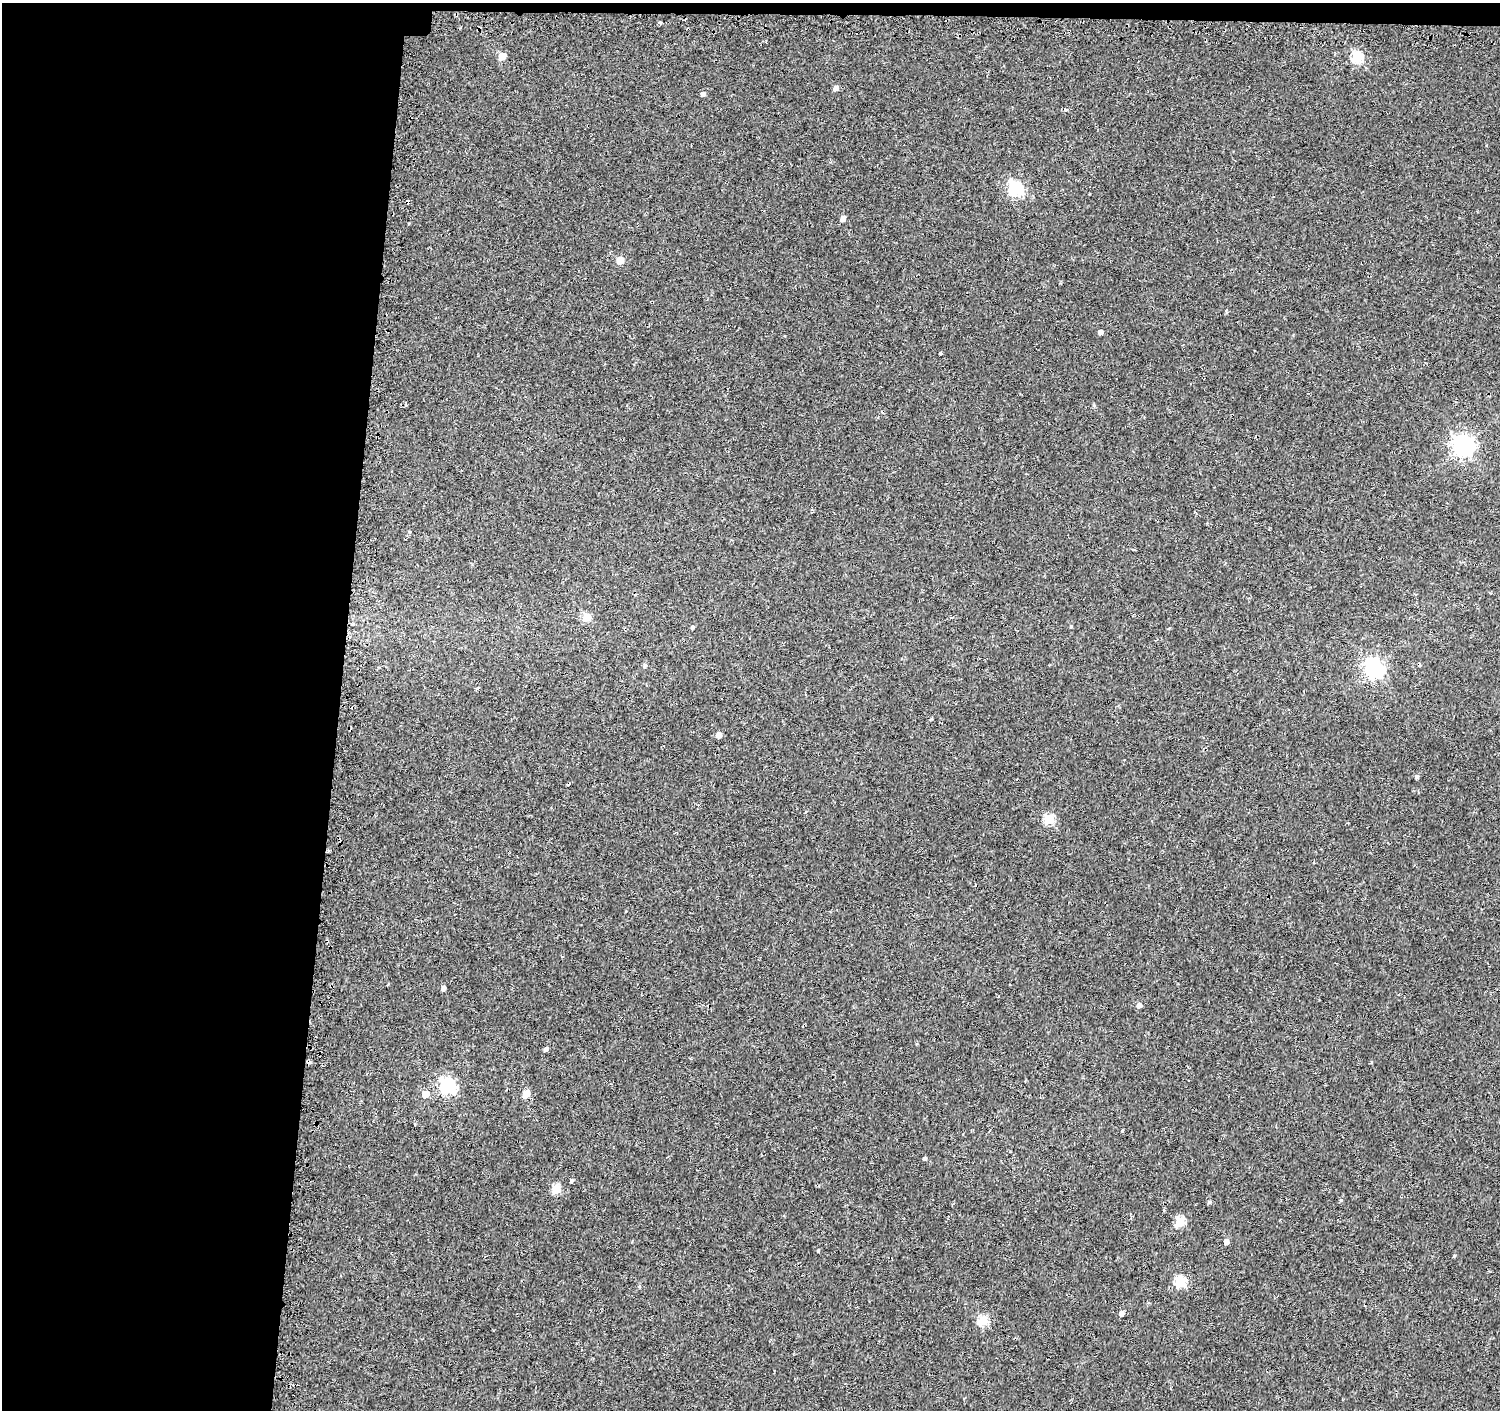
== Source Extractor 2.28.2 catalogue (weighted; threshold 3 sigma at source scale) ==
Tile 1 of 3 x 3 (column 1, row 1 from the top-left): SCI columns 24-1521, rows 3071-4478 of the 4549 x 4788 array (HDU 1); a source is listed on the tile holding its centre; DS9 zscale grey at full resolution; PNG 1502 x 1412 px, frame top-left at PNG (2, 3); no overlay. Shown black and unused: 23% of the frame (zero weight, under 2 of 3 exposures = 3% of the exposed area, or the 3 px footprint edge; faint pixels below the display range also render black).
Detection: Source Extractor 2.28.2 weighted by HDU 2 'WHT'; one run over the whole footprint, this tile lists its part. Background 0.0015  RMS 0.0032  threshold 0.0144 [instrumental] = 3 sigma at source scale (4.5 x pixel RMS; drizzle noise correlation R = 1.50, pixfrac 1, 0.0396/0.0396 arcsec/px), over >= 5 px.
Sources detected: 46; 5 cosmic-ray / hot-pixel residue — not listed; the other 41 listed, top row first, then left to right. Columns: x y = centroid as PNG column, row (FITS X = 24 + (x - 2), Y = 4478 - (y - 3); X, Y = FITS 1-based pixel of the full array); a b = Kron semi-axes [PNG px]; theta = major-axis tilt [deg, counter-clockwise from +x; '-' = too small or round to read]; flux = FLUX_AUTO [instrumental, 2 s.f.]
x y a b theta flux
660 22 3 3 - 1.1
502 56 5 5 - 6.5
1357 57 6 5 - 27
836 88 5 4 - 1.6
703 94 5 5 - 0.94
1016 189 7 6 - 58
843 219 5 4 - 1.8
620 260 5 5 - 6.3
1226 311 6 4 -79 0.45
1100 332 4 4 - 1.3
940 353 3 3 - 1.1
406 405 5 4 - 0.39
1463 446 8 7 - 190
586 617 5 5 - 8.7
693 627 5 4 - 0.56
1071 627 5 3 - 0.29
645 665 5 4 - 0.69
1374 669 7 7 - 130
719 735 5 4 - 2.7
1417 777 5 4 - 0.69
1049 819 5 5 - 20
443 988 4 4 - 1.2
1139 1005 4 4 - 1.6
546 1049 4 4 - 0.87
447 1086 7 6 - 77
425 1094 5 5 - 4.9
526 1094 5 5 - 7.3
1122 1130 5 3 - 0.27
925 1158 4 3 - 0.69
571 1181 4 4 - 0.52
556 1189 5 5 - 13
1341 1200 4 4 - 0.46
1209 1202 4 3 - 0.58
1180 1222 5 5 - 15
1226 1242 4 4 - 2.1
818 1250 4 3 - 0.33
1454 1256 4 3 - 0.33
1180 1282 6 5 - 26
639 1286 5 4 - 0.35
1121 1313 4 4 - 1.6
983 1321 5 5 - 20
Unlisted compact peaks at least as high as the median listed source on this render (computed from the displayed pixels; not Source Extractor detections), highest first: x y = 931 719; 1094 405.